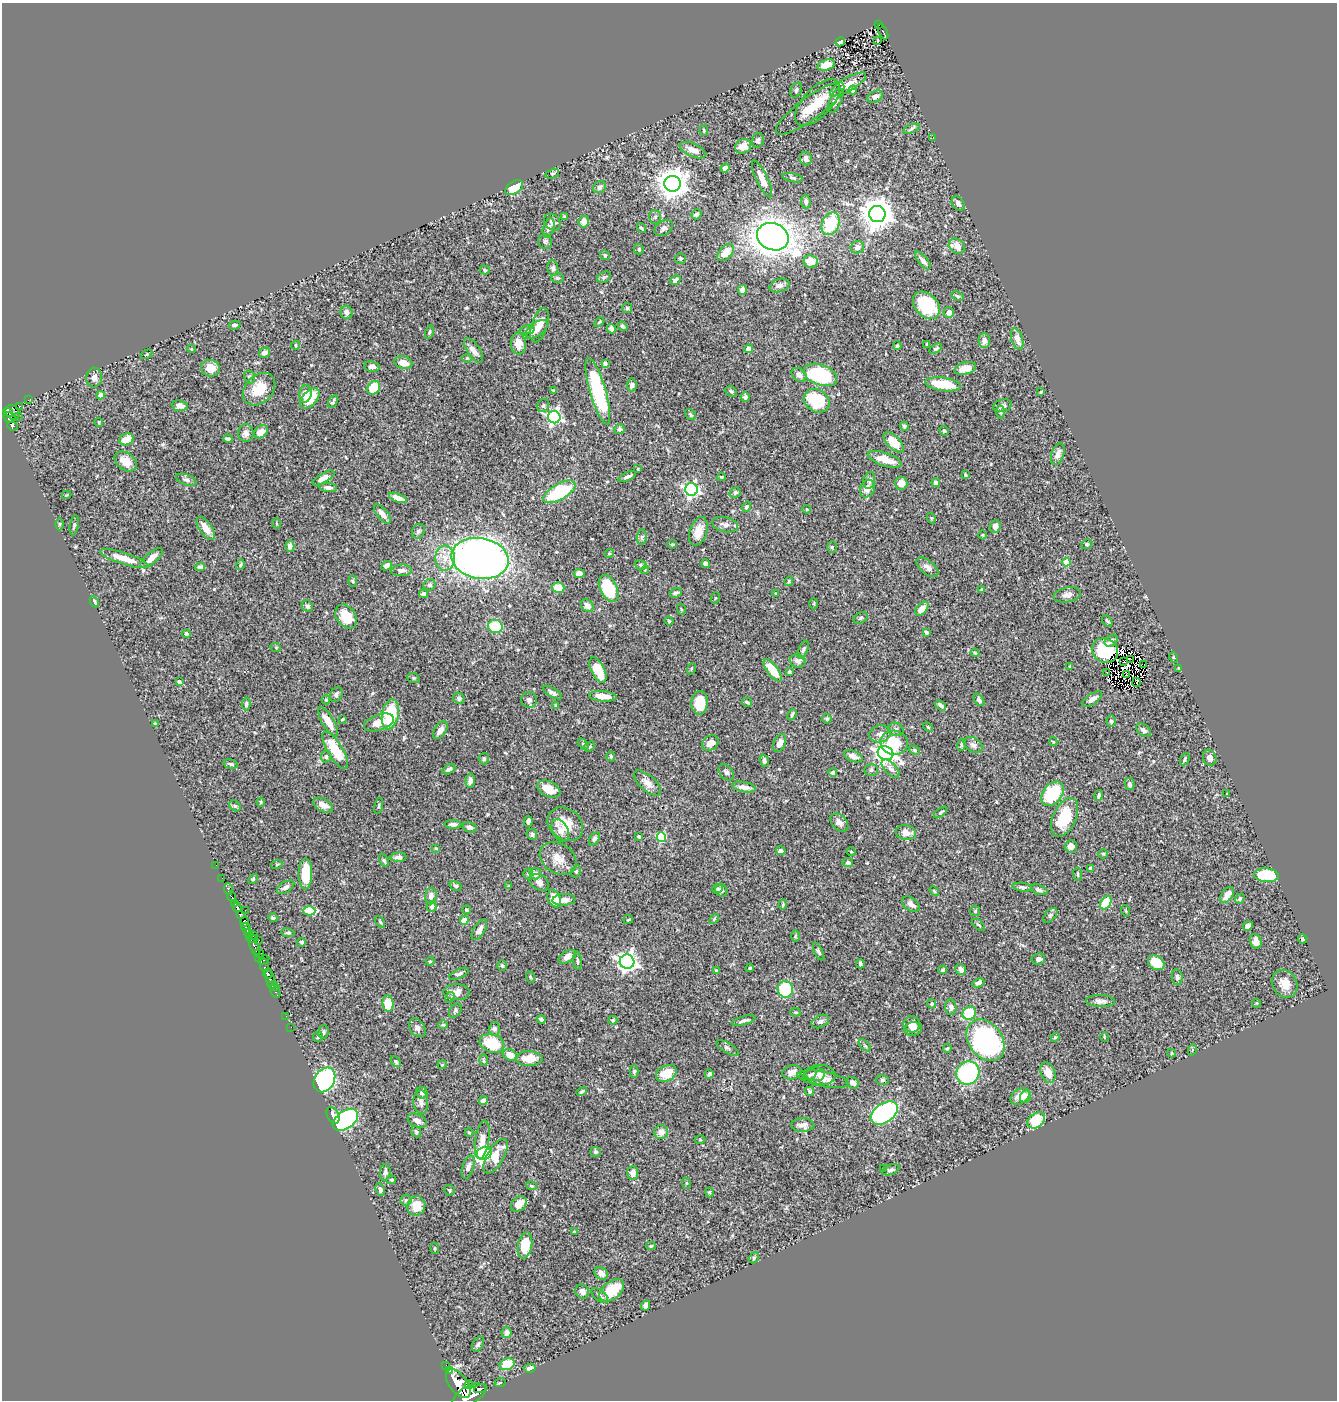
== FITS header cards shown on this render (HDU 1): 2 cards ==
NAXIS1  =                 1335
NAXIS2  =                 1398

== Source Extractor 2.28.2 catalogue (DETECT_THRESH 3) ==
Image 1335 x 1398 px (HDU 1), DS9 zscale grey, 1 PNG px = 1 image px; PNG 1339 x 1402 px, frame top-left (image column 1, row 1398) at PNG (2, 3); each listed source drawn as its Kron ellipse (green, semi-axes under 4 px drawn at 4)
Background 0.57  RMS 0.023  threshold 0.0677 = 3 sigma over >= 5 px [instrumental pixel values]
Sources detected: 519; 5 with non-positive FLUX_AUTO (blend fragments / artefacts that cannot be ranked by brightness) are neither listed nor drawn; of the other 514, the 500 brightest by FLUX_AUTO listed and drawn (14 fainter detections omitted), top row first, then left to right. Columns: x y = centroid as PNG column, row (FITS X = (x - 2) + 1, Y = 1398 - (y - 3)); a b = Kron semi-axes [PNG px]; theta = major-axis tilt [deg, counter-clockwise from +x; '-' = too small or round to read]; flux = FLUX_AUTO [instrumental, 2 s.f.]
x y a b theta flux
879 24 3 3 - 15
883 32 8 3 -64 53
877 41 3 2 - 2.3
840 42 5 4 - 5.7
826 65 9 5 16 23
848 84 20 6 30 19
796 90 8 5 64 3.5
853 90 4 4 - 4.4
875 97 8 5 28 6.3
835 101 13 6 65 9.4
818 102 29 14 47 33
810 108 41 11 36 37
911 129 8 3 19 3
704 130 5 2 - 1.4
933 137 3 2 - 3.2
758 140 7 6 - 3.5
743 146 8 7 - 17
693 150 14 6 -24 11
806 159 7 6 - 8.2
725 168 4 4 - 4.9
552 174 7 4 16 2.6
793 178 10 4 -12 2.6
762 179 20 5 -65 20
673 184 8 8 - 2300
600 187 7 5 32 5.4
514 188 10 6 34 40
806 202 7 5 -83 5.4
958 203 8 5 -54 6
697 214 5 5 - 4
877 214 8 8 - 2800
564 216 3 3 - 1.5
655 217 7 6 - 3.6
553 222 9 7 -44 6
584 222 5 5 - 11
831 224 12 8 66 71
549 228 10 5 73 5.9
641 228 5 2 - 2
664 228 10 7 32 6.1
773 237 16 13 -23 1700
545 241 7 6 - 3.5
957 246 9 6 -36 17
857 247 7 6 - 7
639 249 5 5 - 2.9
726 253 10 6 47 23
605 255 5 4 - 2
681 259 5 5 - 2.1
923 260 11 4 -51 7.5
811 261 7 6 - 19
553 268 7 5 -81 4.2
485 270 5 4 - 2
604 277 7 5 30 3
557 278 6 5 - 2.4
675 280 5 4 - 4.7
780 286 10 6 17 5.1
742 290 5 4 - 6
957 296 6 4 -26 2.4
926 305 15 11 -47 78
627 308 5 5 - 2.1
346 312 7 6 - 6
949 313 5 5 - 10
599 322 6 3 45 1.7
235 325 5 4 - 3.4
540 325 18 8 72 16
623 326 5 3 - 2.5
537 329 13 6 36 17
611 329 5 4 - 6.8
527 330 7 4 13 2.7
429 332 7 3 73 2.1
1017 339 11 5 -73 14
984 341 7 6 - 8.1
518 344 10 7 -87 17
295 345 4 4 - 1.8
927 345 4 3 - 2.2
897 346 4 4 - 2.2
191 349 4 4 - 1.3
749 349 4 4 - 9.2
936 349 7 4 29 2.9
473 350 14 6 -56 9.2
265 353 6 4 33 5.5
147 354 6 3 31 1.7
467 358 4 4 - 1.7
403 362 9 6 -15 13
605 363 4 4 - 3.4
372 366 8 5 -7 5.1
210 368 9 8 - 21
965 368 11 6 15 16
799 375 8 6 -36 7.7
820 375 17 10 -20 130
94 377 10 8 85 7.6
250 377 7 5 -79 3.2
943 384 18 6 -8 47
632 385 6 5 - 6.5
374 388 7 5 52 42
259 389 18 13 46 34
553 390 4 3 - 1.3
598 391 34 8 -74 150
731 391 6 5 - 2.9
1041 392 3 2 - 1.5
305 394 9 6 80 11
101 395 4 4 - 24
745 397 5 4 - 4.1
310 398 12 7 48 34
28 400 2 2 - 3.3
333 401 7 3 61 2.7
817 401 13 11 -31 88
19 406 4 3 - 3.8
180 406 8 5 -7 9.7
543 406 7 5 60 3.2
1003 406 10 6 15 4.5
8 412 5 3 - 86
13 412 8 6 -50 110
1001 412 6 4 -87 2.3
690 414 6 4 -47 2.9
18 416 3 2 - 5.6
10 417 6 5 - 140
554 417 6 6 - 350
99 422 4 3 - 1.5
13 426 5 4 - 76
904 426 4 4 - 3.3
620 429 5 5 - 3.4
944 431 5 4 - 2.4
261 432 8 5 40 14
246 433 9 7 89 8.1
126 439 7 6 - 21
228 439 4 3 - 4
894 442 13 6 -45 28
1058 454 11 6 71 7.9
885 459 17 6 -19 23
126 461 12 8 -36 17
638 469 4 3 - 1.4
965 475 4 3 - 2.1
627 476 9 4 23 4.2
721 477 4 3 - 1.8
323 478 12 4 30 11
186 480 11 5 -18 4.7
869 480 8 5 77 3.6
901 483 6 6 - 14
936 483 4 4 - 6.4
328 487 9 4 -6 6.8
691 489 6 6 - 350
867 489 9 7 66 9.8
559 492 18 8 30 110
735 493 6 5 - 2.9
67 495 5 3 - 1.4
398 498 9 4 -21 13
746 507 5 4 - 3.4
807 509 4 4 - 1.4
382 514 12 5 -51 11
931 518 5 3 - 1.3
276 523 5 3 - 1.3
59 524 6 4 90 1.8
74 525 10 4 78 2.5
725 525 13 7 -13 8.6
995 526 6 5 - 8.3
206 528 13 6 -55 16
418 531 7 6 - 4
698 531 15 8 72 20
983 535 4 3 - 1.3
642 537 8 5 82 3.1
672 544 5 4 - 1.9
1087 544 5 5 - 2.7
290 546 6 4 -89 5.7
832 547 6 5 - 2.3
609 553 5 4 - 1.8
152 558 13 5 41 13
445 558 12 9 87 18
480 558 29 20 -9 920
124 559 25 6 -18 22
1066 562 4 4 - 43
705 564 4 4 - 4.7
240 565 5 3 - 1.8
641 565 6 4 -17 2.7
387 566 5 4 - 8.4
200 567 5 4 - 4.4
927 567 13 6 -39 8.3
402 570 10 6 4 6.2
645 570 4 3 - 1.6
579 573 5 4 - 8.7
353 581 6 3 -87 1.5
789 581 5 4 - 2
430 585 6 5 - 4
558 588 6 5 - 30
609 588 14 8 -65 76
982 590 4 3 - 2.1
676 593 6 4 17 3.3
776 593 3 2 - 1.4
423 594 4 4 - 5.6
1067 595 14 7 10 7.4
715 598 5 3 - 1.4
94 602 6 3 -65 2.7
814 604 6 3 90 1.6
307 606 6 5 - 3.9
587 606 7 5 -46 9.5
681 609 5 3 - 1.5
922 609 8 5 46 16
346 616 13 9 -56 29
861 618 7 5 26 3
669 621 4 4 - 1.8
1107 621 6 3 -51 2.1
495 627 7 6 - 57
926 632 4 3 - 5.3
186 634 4 4 - 2.8
1111 641 7 5 37 4.8
276 648 5 3 - 1.3
803 650 9 4 68 3.3
1105 650 13 12 - 67
975 653 4 4 - 1.9
1173 657 5 3 - 1.3
1131 659 3 2 - 2.2
798 661 8 6 -16 5.1
1124 661 3 2 - 1.9
1144 664 3 2 - 400
1070 666 3 3 - 1.7
1179 668 3 3 - 1.8
691 669 6 3 72 1.7
598 670 14 6 -64 43
772 670 13 5 -54 33
789 672 4 3 - 2.6
1107 673 2 2 - 1.6
1126 674 3 2 - 190
413 678 6 5 - 2.3
179 682 4 3 - 6.1
1137 682 4 2 - 1.8
552 693 10 4 -32 5.6
336 695 8 5 59 4.7
603 696 14 5 -5 20
459 698 6 5 - 5.1
1092 699 11 5 33 9.1
326 700 4 4 - 2
529 700 8 8 - 4.2
979 700 7 4 -53 3.5
747 702 5 3 - 2.9
700 703 12 8 86 34
246 704 6 4 83 3
941 705 6 3 -40 4.2
556 706 4 3 - 2.1
390 714 15 8 78 93
792 715 6 4 64 2.2
342 719 4 2 - 2
827 719 5 4 - 2.4
1111 721 6 4 89 3.4
328 722 17 6 -59 18
379 722 15 8 18 18
155 723 4 4 - 1.6
928 727 6 3 -44 1.6
896 729 8 6 -22 5.1
440 730 10 5 56 10
1144 730 8 5 -35 5
880 734 11 8 14 8.2
1053 742 4 4 - 1.3
710 743 9 7 36 14
780 743 9 6 67 9.8
894 743 14 12 -12 49
583 744 6 4 -45 2.1
961 745 6 4 72 2
973 745 10 7 -33 5.9
590 747 6 4 33 2.2
335 750 21 7 -59 47
915 750 6 4 -24 2.1
886 753 8 6 -28 900
611 756 5 4 - 1.9
853 756 9 5 -20 10
326 757 6 5 - 2.5
1210 758 8 6 -69 8.1
484 759 5 5 - 2.7
1185 759 6 4 63 2.3
764 761 6 4 -72 3.8
231 764 7 4 -15 3.2
449 769 7 4 27 5.8
890 769 11 5 -45 6.2
871 770 7 5 1 3.1
726 772 9 6 -49 4.4
833 772 4 4 - 3.5
470 781 7 4 83 6.2
647 783 17 7 -41 12
1130 784 6 5 - 3.6
744 787 12 5 -10 9.3
549 789 12 7 -27 21
1053 794 13 9 50 90
1227 794 3 3 - 2
1098 795 5 3 - 2.5
261 802 4 4 - 1.9
323 805 11 6 -28 13
235 806 6 5 - 2.4
379 806 8 3 77 1.7
941 812 8 3 38 2.2
1065 817 20 11 65 54
528 821 5 4 - 6.1
839 823 11 7 -47 7.2
453 824 8 4 -2 5.4
565 824 19 15 -38 31
470 827 7 5 -16 7.3
560 831 12 8 -61 8.8
906 832 10 7 -11 13
532 834 6 5 - 3.7
639 836 3 3 - 2.1
661 837 5 5 - 91
594 839 7 4 61 3.1
1071 846 6 6 - 7.7
436 848 4 3 - 1.3
781 851 5 4 - 4.5
851 852 4 3 - 1.4
1103 854 5 4 - 1.9
398 857 8 4 3 5.3
558 858 19 15 -33 20
384 861 7 4 -67 3.2
848 863 5 4 - 3.1
277 864 5 3 - 1.5
216 865 2 2 - 3.5
1090 868 4 3 - 4.3
576 871 6 4 69 2.1
535 873 6 5 - 11
305 874 15 7 89 51
528 874 5 4 - 2.6
1078 874 7 3 -82 1.7
1266 875 12 7 -5 74
222 878 2 2 - 2.1
253 879 6 3 46 1.8
539 882 10 7 -32 6.5
456 886 6 4 -28 2.4
509 886 4 3 - 1.5
285 887 10 5 32 4.9
1022 887 10 4 -7 3.5
228 889 6 3 -85 100
718 889 5 4 - 2.1
721 890 6 5 - 4.7
1039 890 8 5 -18 4.9
934 891 5 3 - 1.6
1227 895 9 5 54 15
431 896 8 6 86 8.8
232 897 5 3 - 55
554 899 9 6 -66 21
1240 899 5 4 - 2.3
564 900 11 6 4 8.2
235 903 4 3 - 150
1106 903 7 5 58 51
911 904 10 6 -37 8.2
783 905 5 3 - 2.1
432 906 5 5 - 6.9
237 907 5 3 - 220
245 910 2 2 - 7.6
466 910 4 4 - 2.2
309 911 6 4 1 71
975 911 5 5 - 2
1126 911 6 3 -72 1.4
240 915 4 3 - 220
1050 915 8 5 46 3.2
273 918 4 3 - 2.9
628 919 5 2 - 1.3
714 919 6 3 47 1.8
464 920 4 4 - 33
245 922 5 3 - 190
380 922 6 3 -54 1.8
979 925 8 2 -40 1.7
1248 926 5 4 - 4.4
246 928 5 3 - 160
479 930 11 5 58 7.3
288 933 7 4 -12 2.4
249 934 5 3 - 79
253 935 3 3 - 52
795 936 6 4 89 1.7
252 939 6 3 0 120
1303 939 5 4 - 2.7
259 940 2 2 - 4.7
1256 941 7 5 -72 6.6
302 942 4 4 - 2.4
254 947 9 3 -66 190
819 952 9 4 -63 3.1
259 953 5 3 - 110
568 957 9 5 30 9.2
259 958 3 2 - 23
1038 959 7 6 - 5.1
264 960 6 3 30 85
430 961 4 4 - 1.5
577 961 9 3 -87 2.7
627 962 7 7 - 770
1156 963 9 6 -34 31
860 964 4 3 - 2.9
264 965 7 4 -80 37
502 965 5 4 - 1.9
750 968 4 3 - 1.7
961 969 6 5 - 7.2
943 970 4 4 - 2.5
716 971 3 3 - 1.7
268 974 5 3 - 230
459 974 10 4 25 4
530 977 6 3 -70 1.6
1177 977 8 5 -83 3.6
270 979 11 4 -76 240
978 983 6 4 23 5.1
1285 984 14 12 -60 18
274 986 6 3 -19 100
785 989 8 7 - 73
275 991 7 3 -61 170
457 992 13 8 -1 12
450 997 6 4 64 2.1
1100 1001 15 6 -2 7.3
388 1003 8 5 -84 41
1257 1003 4 4 - 1.6
932 1004 4 4 - 2.1
951 1007 8 5 -88 5.1
455 1011 8 5 53 3
795 1012 5 4 - 1.7
969 1013 7 6 - 61
286 1016 2 2 - 2.4
541 1019 4 3 - 3.4
613 1020 4 3 - 1.9
744 1021 12 4 16 4.8
820 1021 9 6 28 4.7
912 1024 8 8 - 12
443 1025 5 4 - 2.1
291 1027 2 2 - 2.7
417 1028 10 7 -53 5.5
494 1029 6 5 - 3.3
913 1029 9 6 8 7.4
323 1032 7 5 82 3.4
318 1037 5 4 - 2.4
1055 1037 4 4 - 1.9
1104 1037 4 3 - 1.3
985 1040 23 16 -54 340
492 1043 12 9 -19 50
865 1045 7 3 -45 1.9
727 1048 13 5 -31 4.1
947 1048 5 4 - 1.9
1192 1050 6 3 72 1.5
1171 1053 4 4 - 1.6
510 1055 7 5 -28 17
529 1059 13 7 -1 25
483 1060 6 4 -88 1.9
396 1061 6 4 -49 2
442 1065 4 4 - 1.5
634 1072 6 4 90 3.2
792 1072 10 7 13 11
666 1073 11 7 28 28
968 1073 12 11 - 240
1048 1073 10 7 -67 15
709 1074 4 4 - 4.4
810 1074 7 5 30 3.2
814 1074 10 7 -5 5.4
820 1075 15 10 -5 13
823 1079 26 7 -10 15
324 1080 13 9 58 250
882 1080 6 5 - 2.8
853 1083 7 5 -33 8.3
582 1091 5 3 - 2.6
809 1091 5 4 - 2.4
422 1093 6 5 - 5.1
1020 1096 10 7 35 17
1026 1096 7 5 65 8.3
483 1101 4 4 - 6.7
421 1102 12 7 -87 6.4
884 1113 15 9 36 370
333 1115 9 5 -65 7.4
345 1120 14 8 37 240
1036 1120 10 7 36 49
417 1121 10 6 -26 7.7
803 1125 11 7 0 9
416 1132 6 4 -71 2.6
469 1132 4 3 - 1.3
661 1132 7 7 - 14
482 1140 19 7 81 13
700 1140 5 3 - 1.4
596 1152 5 5 - 3
484 1153 7 6 - 220
495 1156 19 8 61 25
468 1167 12 5 71 5.8
884 1168 3 3 - 1.5
891 1170 9 5 20 3.5
385 1172 8 5 82 4.1
633 1173 7 5 88 11
391 1180 5 4 - 2.3
686 1183 5 3 - 1.3
531 1186 5 4 - 1.9
380 1190 6 4 -65 4.3
450 1190 5 5 - 2.4
709 1192 5 3 - 1.9
406 1200 5 5 - 2.8
519 1204 9 6 46 17
416 1206 9 9 - 23
574 1232 4 3 - 1.5
525 1245 13 7 79 39
651 1246 5 4 - 2.2
435 1248 5 3 - 1.5
754 1258 6 4 51 2.2
601 1273 7 5 -39 7.2
612 1290 14 8 39 40
582 1291 7 6 - 7.1
600 1295 10 5 -39 4.6
646 1305 5 4 - 8.7
506 1333 5 5 - 8.4
478 1344 8 5 60 3.8
507 1364 8 5 20 39
446 1365 2 2 - 15
530 1368 6 4 13 5.7
449 1371 3 3 - 61
500 1383 6 3 19 1.3
458 1384 16 9 -53 2500
469 1385 4 3 - 89
480 1388 7 3 15 270
469 1395 18 9 28 2700
At the frame edge (FLAGS 8, measured only in part): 1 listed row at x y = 469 1395
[14 fainter detections neither listed nor drawn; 5 non-positive-flux detections neither listed nor drawn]